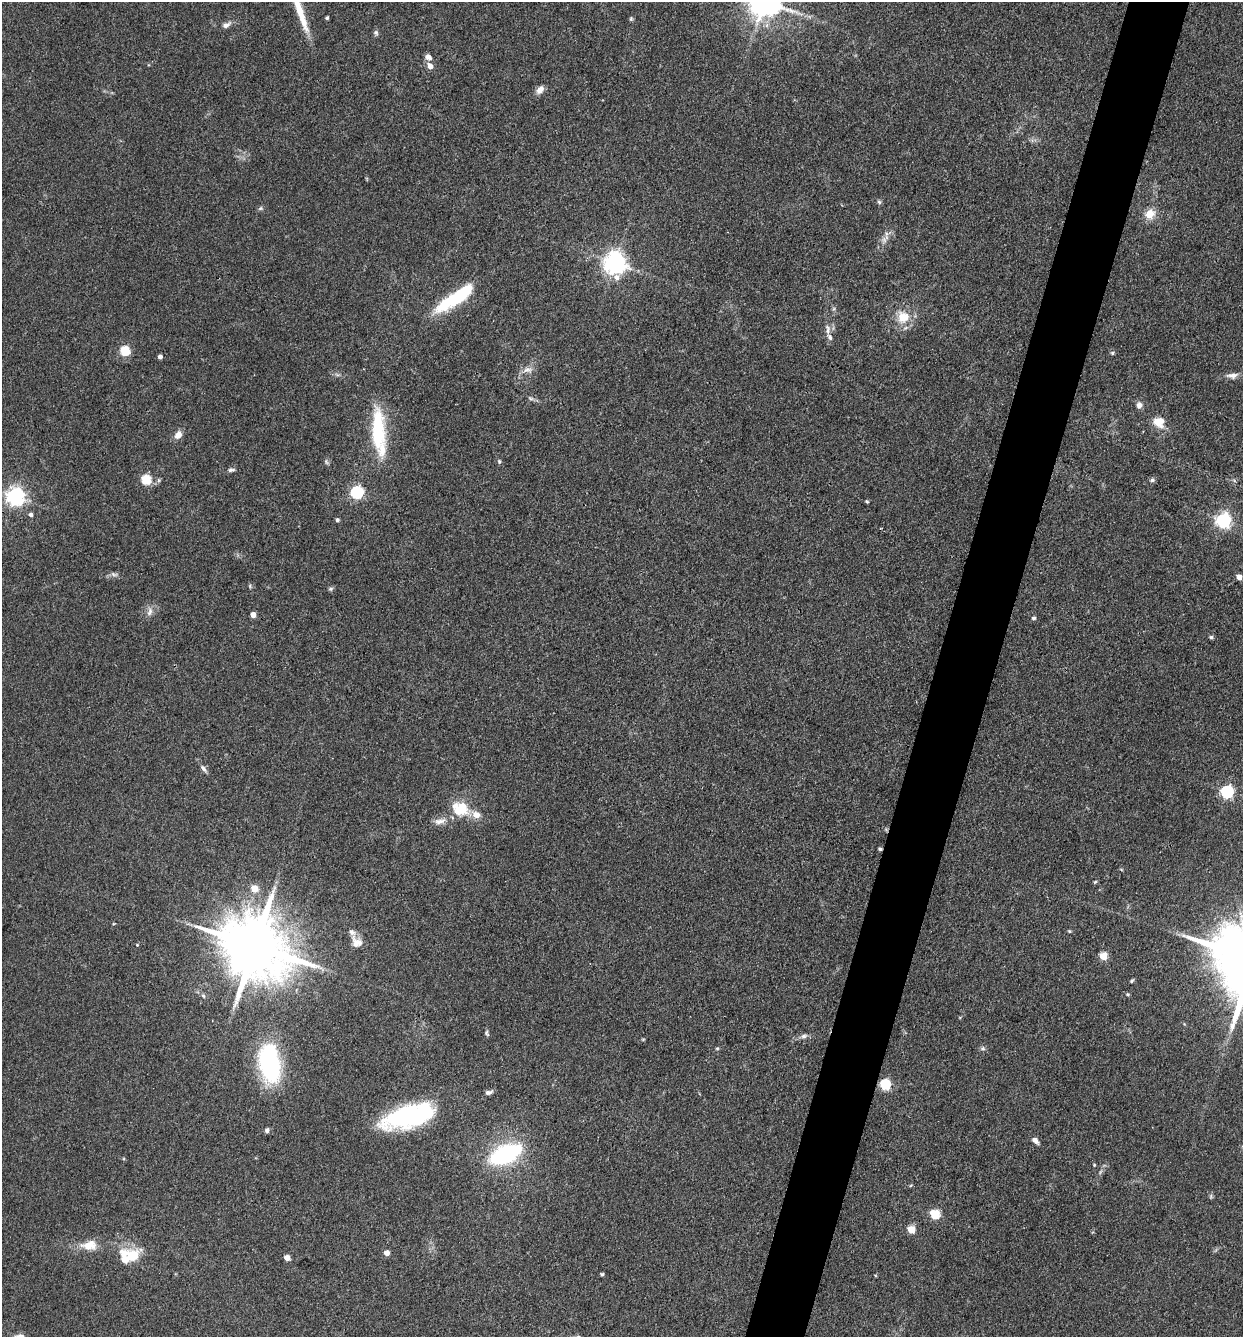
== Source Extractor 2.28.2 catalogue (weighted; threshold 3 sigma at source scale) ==
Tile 10 of 4 x 4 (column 2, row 3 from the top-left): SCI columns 1503-2743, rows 1337-2671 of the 5357 x 5342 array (HDU 1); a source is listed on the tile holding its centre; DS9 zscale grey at full resolution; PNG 1245 x 1339 px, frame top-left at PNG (2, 2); no overlay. Shown black and unused: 5% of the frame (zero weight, under 3 of 4 exposures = <1% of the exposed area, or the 3 px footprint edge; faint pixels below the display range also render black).
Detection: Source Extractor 2.28.2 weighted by HDU 2 'WHT'; one run over the whole footprint, this tile lists its part. Background 0.132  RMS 0.0068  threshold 0.0305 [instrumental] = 3 sigma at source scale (4.5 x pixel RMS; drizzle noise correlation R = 1.50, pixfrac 1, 0.05/0.05 arcsec/px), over >= 5 px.
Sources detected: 94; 1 too faint to see at this stretch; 3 inside a brighter object's white glare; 1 cosmic-ray / hot-pixel residue — not listed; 6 inside a brighter listed object's ellipse — not listed separately; the other 83 listed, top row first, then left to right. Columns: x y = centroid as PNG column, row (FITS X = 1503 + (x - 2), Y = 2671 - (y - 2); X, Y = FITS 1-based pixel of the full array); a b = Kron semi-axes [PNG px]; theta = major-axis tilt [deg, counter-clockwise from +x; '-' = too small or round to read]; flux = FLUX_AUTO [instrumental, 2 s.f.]
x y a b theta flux
764 2 9 9 - 1300
299 10 53 8 -71 21
327 18 4 3 - 1.1
631 19 6 5 - 1.1
226 25 12 7 29 3.3
376 33 7 6 - 1.5
428 57 9 6 -38 3.2
430 66 7 6 - 4.8
540 90 11 7 49 4.4
879 202 6 5 - 1.3
260 208 7 5 22 1.3
1150 214 14 11 39 8.7
884 240 11 7 72 3.9
615 263 7 7 - 520
617 277 8 8 - 3.8
464 292 36 14 48 24
903 317 17 16 - 14
828 329 16 6 -79 3.8
125 351 5 5 - 46
1112 353 5 5 - 1
160 357 4 4 - 2.7
528 370 15 9 5 4.9
1232 375 16 8 2 4.4
531 399 7 4 -19 1.4
1139 405 7 6 - 3.9
1159 422 13 11 -22 10
378 431 58 15 -85 49
178 435 10 8 51 5.2
499 461 6 5 - 1.1
326 462 8 5 -52 1.3
231 470 9 5 6 1.8
146 480 5 5 - 43
1152 480 6 5 - 1.6
356 493 6 6 - 120
15 497 7 6 - 330
867 501 5 4 - 0.79
30 515 5 4 - 2.2
337 520 4 4 - 1.6
1223 521 6 6 - 190
114 574 11 5 -17 2.1
1239 577 5 4 - 6
250 586 6 4 -73 0.88
330 589 7 5 1 1.3
150 612 13 7 69 3.7
253 615 4 4 - 6.2
1034 618 5 5 - 1.5
1211 637 5 4 - 1.2
203 769 12 5 -49 2.6
1227 792 6 6 - 110
461 809 18 14 -20 23
440 821 19 8 13 5.5
1095 882 5 4 - 0.86
254 889 5 5 - 13
1070 931 5 4 - 0.81
357 942 16 12 -46 6.9
137 945 4 4 - 0.66
255 946 20 16 -29 6700
1103 956 5 5 - 20
1132 981 5 4 - 0.92
1128 994 5 4 - 0.88
203 996 6 4 -67 1.1
487 1033 8 5 -70 1.3
804 1036 9 6 11 2.5
643 1039 6 3 18 0.65
717 1048 5 3 - 0.79
983 1048 6 6 - 1.7
269 1063 32 17 -73 110
885 1084 5 5 - 59
489 1092 10 5 12 2.1
408 1116 54 21 16 95
267 1130 6 5 - 1.9
1035 1141 9 5 -43 3.3
505 1154 22 11 23 120
1094 1165 5 4 - 0.67
911 1185 6 3 19 0.67
1211 1196 7 4 72 1
935 1214 5 5 - 42
911 1230 5 5 - 19
89 1245 23 13 3 12
387 1253 4 4 - 7.1
132 1256 24 17 37 17
287 1258 5 4 - 8.2
602 1274 4 3 - 1.2
Isophote crosses this tile's border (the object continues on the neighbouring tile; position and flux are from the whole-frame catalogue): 2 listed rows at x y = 764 2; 299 10